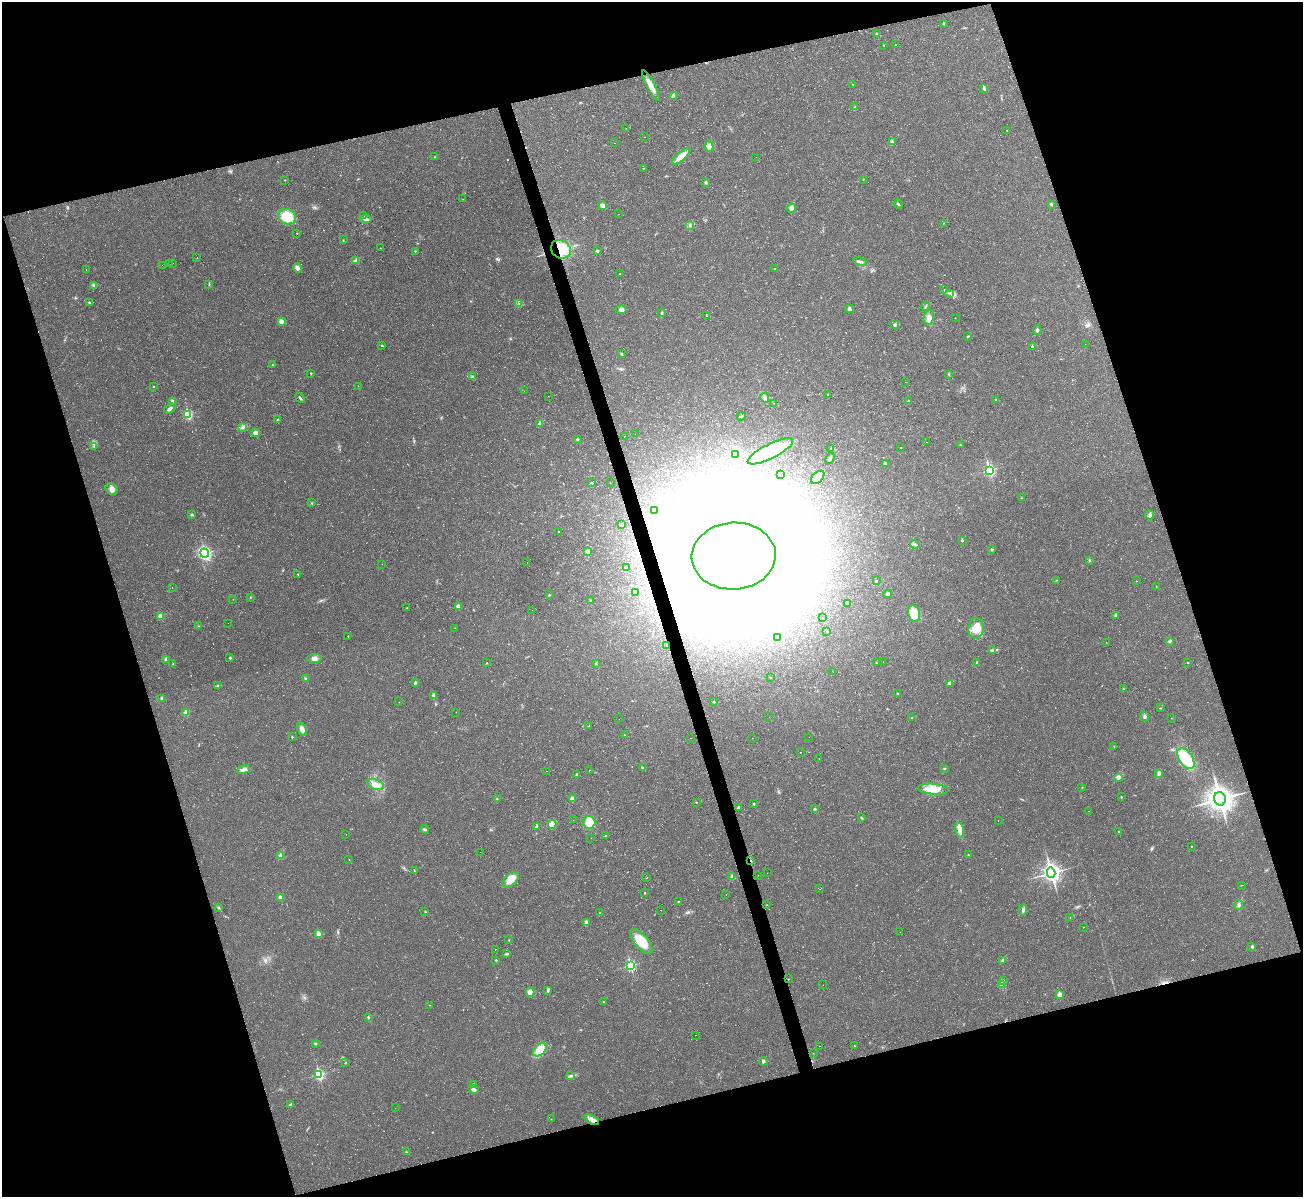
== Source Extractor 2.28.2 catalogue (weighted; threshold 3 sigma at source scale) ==
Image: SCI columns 1-5202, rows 142-4920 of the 5202 x 5184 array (HDU 1 of 3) = the unmasked area's bounding box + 8 px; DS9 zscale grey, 4 x 4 block average (1 PNG px = mean of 4 x 4 image px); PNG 1305 x 1199 px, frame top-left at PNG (2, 2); each listed source drawn as its Kron ellipse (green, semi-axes under 4 px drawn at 4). Shown black and unused: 35% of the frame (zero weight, under 2 of 3 exposures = <1% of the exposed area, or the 3 px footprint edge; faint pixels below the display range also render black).
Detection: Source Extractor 2.28.2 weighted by HDU 2 'WHT'. Background 0.0513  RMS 0.0069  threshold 0.031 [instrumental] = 3 sigma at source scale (4.5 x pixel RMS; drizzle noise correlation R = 1.50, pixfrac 1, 0.05/0.05 arcsec/px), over >= 5 px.
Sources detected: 365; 5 too faint to see at this stretch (4 x 4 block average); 31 inside a brighter object's white glare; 24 cosmic-ray / hot-pixel residue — neither listed nor drawn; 2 coinciding with a brighter row at this scale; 5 inside a brighter listed object's ellipse — not listed separately; the other 298 listed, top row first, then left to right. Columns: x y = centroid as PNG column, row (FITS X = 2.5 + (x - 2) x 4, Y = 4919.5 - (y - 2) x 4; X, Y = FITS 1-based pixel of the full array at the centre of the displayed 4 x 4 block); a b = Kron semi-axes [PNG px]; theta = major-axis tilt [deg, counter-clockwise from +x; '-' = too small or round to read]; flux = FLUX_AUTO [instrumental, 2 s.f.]
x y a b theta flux
944 23 2 2 - 4.8
877 33 2 2 - 2.1
884 45 2 2 - 1.6
896 45 2 2 - 3.6
852 84 2 2 - 1.4
651 85 17 3 -62 44
984 88 4 2 - 11
673 95 3 2 - 4.7
855 107 2 2 - 2.7
625 129 2 2 - 0.65
1007 130 2 2 - 1.1
644 137 2 2 - 2.1
892 142 2 2 - 2.1
615 143 2 2 - 17
709 146 5 3 - 12
681 156 12 4 41 47
434 157 3 2 - 1.9
756 157 2 2 - 0.65
643 168 2 2 - 1.9
863 179 2 2 - 0.94
285 180 2 2 - 2.1
706 182 3 2 - 5.5
463 199 2 2 - 6.5
898 204 5 2 - 6.9
1051 204 2 2 - 7.1
603 205 4 3 - 16
791 208 5 3 - 11
618 214 2 2 - 0.44
363 216 2 2 - 1.8
287 217 9 7 -28 100
366 219 6 3 5 8.8
943 223 2 2 - 1.2
690 225 4 2 - 3.9
297 233 2 2 - 2.5
343 240 2 2 - 2.2
380 248 2 2 - 0.9
561 249 10 9 - 140
415 251 2 2 - 2.6
597 251 2 2 - 7.8
197 258 2 2 - 8.5
356 260 3 2 - 4.1
860 262 7 3 -12 9
172 263 2 2 - 1.8
169 264 2 2 - 2.7
162 265 2 2 - 110
297 268 4 3 - 22
775 269 3 2 - 2.6
86 270 2 2 - 0.98
620 274 2 2 - 19
209 284 4 2 - 2.3
93 285 3 3 - 7.8
944 289 2 2 - 1.5
949 293 3 2 - 4.6
89 302 3 2 - 2.6
519 303 2 2 - 1.5
925 306 4 2 - 3.9
849 309 4 3 - 9.3
621 310 5 4 - 14
661 313 3 2 - 2.9
707 315 2 2 - 3.8
929 317 8 5 77 22
955 318 2 2 - 1.5
281 321 3 2 - 28
895 325 3 2 - 3.9
1037 330 4 2 - 7.3
968 336 2 2 - 2.4
1085 344 2 2 - 0.47
382 345 2 2 - 3.4
1032 346 2 2 - 7.3
621 354 2 2 - 5.9
272 364 2 2 - 1.4
311 373 2 2 - 3
948 374 2 2 - 2
472 376 2 2 - 1.6
905 382 2 2 - 1.6
358 386 2 2 - 0.96
154 387 2 2 - 3
524 391 2 2 - 2.1
828 395 2 2 - 1.8
548 396 2 2 - 0.88
300 398 5 2 - 5.4
765 398 5 2 - 9.1
996 400 2 2 - 3.9
172 401 3 2 - 4.4
909 401 3 2 - 4.2
773 403 2 2 - 9.1
170 408 6 3 36 11
188 414 3 2 - 150
741 416 4 2 - 3
278 419 2 2 - 1.9
540 423 3 3 - 17
243 427 3 2 - 3
255 433 5 4 - 17
635 434 2 2 - 0.92
624 436 2 2 - 1.4
578 439 3 2 - 3.8
926 442 2 2 - 6.5
960 445 2 2 - 2.1
94 446 2 2 - 1.9
901 447 2 2 - 20
831 448 2 2 - 1.6
770 451 25 7 27 190
735 454 3 3 - 290
830 458 6 3 67 8.6
885 463 2 2 - 7.3
989 470 4 3 - 350
780 474 2 2 - 2.3
818 477 8 5 44 23
610 482 2 2 - 1.1
592 483 2 2 - 1.4
112 489 6 5 - 20
1021 498 2 2 - 1.9
312 503 2 2 - 2.1
654 510 2 2 - 5.9
191 514 3 2 - 4
1150 515 5 3 - 8.5
621 525 2 2 - 4.8
558 532 2 2 - 5.9
962 540 2 2 - 4.5
915 544 5 3 - 8.6
992 550 3 2 - 4.2
588 551 4 3 - 14
205 553 4 4 - 250
734 556 42 33 3 8900
1089 560 3 2 - 3.3
527 563 2 2 - 33
382 564 2 2 - 0.99
626 567 2 2 - 11
298 574 3 2 - 3
1056 580 2 2 - 1.6
876 581 2 2 - 3.7
1136 581 2 2 - 1.1
1156 586 2 2 - 0.96
172 587 2 2 - 0.76
635 592 3 2 - 4.4
888 594 4 3 - 13
549 595 2 2 - 1.9
250 597 2 2 - 1.8
233 599 2 2 - 0.8
590 601 2 2 - 2.9
847 603 2 2 - 4.5
458 606 3 2 - 23
407 608 2 2 - 1.9
532 610 2 2 - 4.8
914 613 8 6 -78 76
1116 615 3 2 - 5.9
160 616 2 2 - 43
823 618 2 2 - 0.95
228 623 2 2 - 0.48
198 626 2 2 - 2.2
455 628 2 2 - 5.4
976 628 10 7 82 61
827 631 2 2 - 2.6
348 636 2 2 - 2.4
778 637 2 2 - 6.5
1170 641 4 2 - 5.7
1106 642 2 2 - 0.67
667 645 3 2 - 6
992 650 3 2 - 5.3
230 658 2 2 - 6.7
314 658 7 4 3 18
166 659 2 2 - 22
883 662 2 2 - 2.5
977 662 2 2 - 7.5
173 663 2 2 - 2
487 663 2 2 - 2.4
595 663 3 2 - 1.8
876 663 2 2 - 2.1
1187 663 2 2 - 1.9
833 672 2 2 - 11
770 677 2 2 - 2
306 678 3 2 - 5.6
415 683 4 2 - 6.9
949 683 2 2 - 10
218 685 4 2 - 3.6
1124 689 3 2 - 2.7
898 694 3 2 - 2.7
434 695 2 2 - 2.3
162 699 2 2 - 16
399 702 2 2 - 1
714 702 2 2 - 2.4
1160 708 2 2 - 1.7
456 712 2 2 - 1.5
186 713 2 2 - 38
1145 716 5 3 - 9.6
769 717 2 2 - 0.73
912 717 2 2 - 2.6
1171 718 2 2 - 0.75
619 719 2 2 - 1.5
588 726 2 2 - 4
302 729 7 4 -67 17
624 735 2 2 - 2.1
292 737 2 2 - 3.2
809 737 2 2 - 0.5
690 738 2 2 - 1.5
752 738 2 2 - 0.76
1114 746 2 2 - 1.1
801 752 2 2 - 0.77
819 758 2 2 - 0.81
1186 759 11 6 -55 170
643 768 2 2 - 2.2
944 768 2 2 - 3.3
244 769 7 3 22 16
589 770 2 2 - 7.2
546 771 2 2 - 22
1159 774 4 3 - 7.7
576 775 4 2 - 5.8
1118 778 4 4 - 12
376 784 9 5 -21 27
1082 787 2 2 - 1.5
933 789 16 5 -5 54
1121 797 2 2 - 4.1
497 799 2 2 - 1.5
572 799 3 2 - 27
1220 799 7 5 -75 3400
696 802 2 2 - 2.4
754 804 2 2 - 4.2
739 808 2 2 - 9.5
815 809 3 2 - 3.9
1088 811 2 2 - 0.78
861 818 3 2 - 2.9
573 820 2 2 - 0.73
998 821 2 2 - 1.1
589 822 6 6 - 66
552 824 4 4 - 36
536 826 3 3 - 7.1
425 829 4 2 - 5.4
959 830 8 4 -75 23
1119 832 2 2 - 4.8
346 834 2 2 - 0.57
605 835 2 2 - 5.2
591 838 2 2 - 1.1
1191 846 2 2 - 1.8
480 852 2 2 - 0.6
968 855 2 2 - 1.6
281 856 3 3 - 17
349 859 2 2 - 1.1
751 861 3 2 - 4.2
414 871 3 2 - 2.4
767 873 2 2 - 0.5
1051 873 5 4 - 1200
758 875 2 2 - 1.1
732 877 2 2 - 24
647 878 2 2 - 0.99
511 880 9 5 40 46
1241 885 2 2 - 3.1
819 889 2 2 - 9
645 893 2 2 - 2.1
726 894 2 2 - 0.72
280 898 2 2 - 41
678 901 2 2 - 2
767 905 2 2 - 1.1
1239 905 5 3 - 8.9
218 907 2 2 - 1.7
661 910 2 2 - 1.6
1023 910 6 3 86 9.6
425 912 2 2 - 3
599 913 2 2 - 1.6
1070 917 2 2 - 1.2
586 923 4 3 - 13
1083 927 2 2 - 1.5
900 932 2 2 - 2.4
318 934 2 2 - 34
509 940 2 2 - 1.9
641 941 15 7 -50 89
1252 946 2 2 - 11
495 949 2 2 - 3.7
507 954 3 2 - 4.3
496 960 2 2 - 4.3
1002 961 3 2 - 5.1
630 965 3 2 - 310
789 979 2 2 - 1.1
1003 981 3 2 - 4.4
1002 984 2 2 - 33
823 985 2 2 - 1.5
548 990 3 2 - 5.3
530 992 4 4 - 19
1060 995 2 2 - 39
603 1002 2 2 - 1.6
430 1005 2 2 - 1.3
368 1017 3 2 - 4.1
695 1035 2 2 - 3.5
315 1044 3 2 - 1.9
819 1046 2 2 - 8.8
854 1046 2 2 - 1.5
540 1050 8 5 44 70
813 1053 2 2 - 0.97
763 1061 4 3 - 8.7
346 1062 2 2 - 2.2
319 1074 3 2 - 350
570 1076 2 2 - 2.3
474 1085 3 2 - 5.2
473 1089 5 3 - 15
291 1104 3 2 - 5.1
395 1108 2 2 - 1.7
551 1119 2 2 - 0.8
592 1120 8 4 -29 23
406 1152 2 2 - 1.6
Overlapping masked pixels (flux is a lower limit): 5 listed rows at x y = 561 249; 734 556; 667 645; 751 861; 592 1120
Diffuse or blended objects may show on this block-average render without a row.